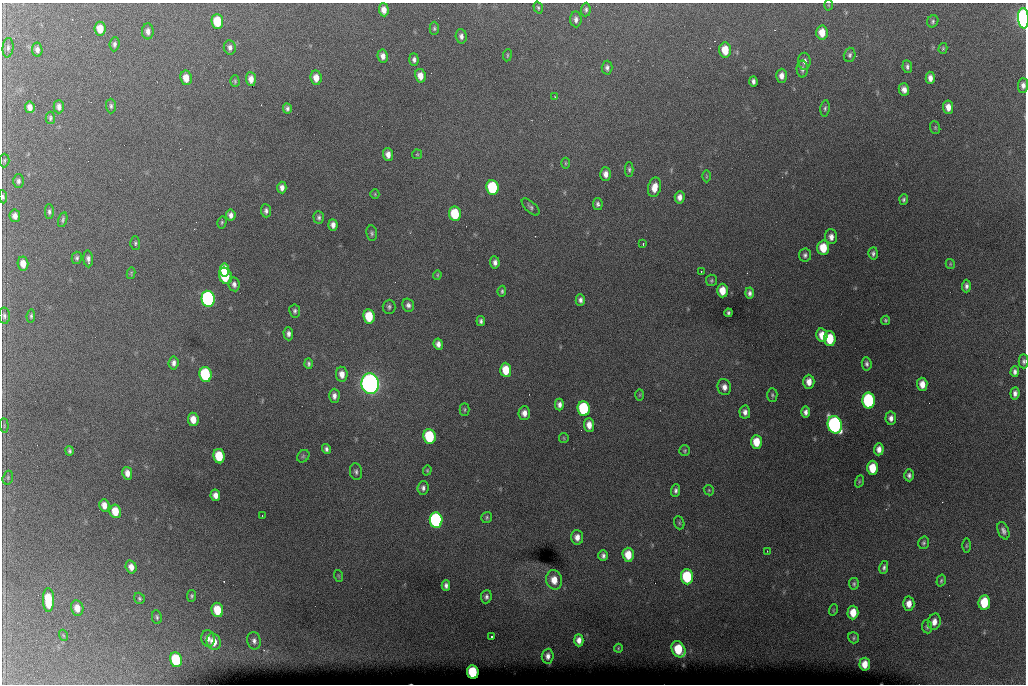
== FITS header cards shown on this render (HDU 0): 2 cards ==
NAXIS1  =                 1024 /fastest changing axis
NAXIS2  =                  682 /next to fastest changing axis

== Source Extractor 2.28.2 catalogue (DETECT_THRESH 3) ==
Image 1024 x 682 px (HDU 0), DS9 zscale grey, 1 PNG px = 1 image px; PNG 1028 x 686 px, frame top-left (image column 1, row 682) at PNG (2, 3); each listed source drawn as its Kron ellipse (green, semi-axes under 4 px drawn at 4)
Background 6360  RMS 52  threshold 156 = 3 sigma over >= 5 px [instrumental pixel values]
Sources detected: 205; all 205 listed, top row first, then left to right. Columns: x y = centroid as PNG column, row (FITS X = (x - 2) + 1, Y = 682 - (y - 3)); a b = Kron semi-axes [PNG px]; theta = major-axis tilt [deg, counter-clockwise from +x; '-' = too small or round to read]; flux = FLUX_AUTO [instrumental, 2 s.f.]
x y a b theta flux
828 5 5 3 - 3.3e+03
538 7 6 4 -72 5.7e+03
384 10 6 5 - 2.6e+04
586 10 7 5 85 8.3e+03
1023 18 10 5 -86 1.6e+06
576 19 8 5 -86 1.3e+04
217 21 7 6 - 1.3e+05
933 21 6 5 - 7.0e+03
434 28 6 4 -90 6.5e+03
100 29 7 5 -82 5.3e+04
148 31 8 6 -88 1.7e+04
822 32 7 5 -87 4.7e+04
461 36 7 5 -86 1.4e+04
114 44 7 5 85 9.8e+03
230 47 7 6 - 1.3e+04
8 48 10 5 85 1.0e+04
943 48 5 4 - 4.6e+03
37 50 7 5 -81 1.4e+04
725 50 7 6 - 6.9e+04
507 55 6 3 82 3.9e+03
850 55 7 5 74 9.1e+03
383 56 6 5 - 1.9e+04
414 59 6 4 -86 1.1e+04
804 61 8 6 -88 1.5e+04
907 67 6 5 - 1.0e+04
607 68 7 5 87 1.1e+04
802 69 8 5 -90 1.1e+04
420 76 7 5 -78 3.2e+04
782 76 7 5 89 2.0e+04
186 78 7 6 - 4.0e+04
316 78 7 5 -84 3.6e+04
930 78 6 4 -88 2.0e+04
251 79 7 5 -85 2.0e+04
235 81 5 4 - 5.4e+03
753 81 5 4 - 1.0e+04
1023 85 7 5 89 1.5e+04
904 89 6 5 - 1.9e+04
555 97 3 3 - 2.5e+03
111 106 7 5 -89 8.0e+03
30 107 6 5 - 2.0e+04
59 107 7 5 -88 1.5e+04
948 107 7 5 -83 2.8e+04
287 108 5 4 - 8.8e+03
825 108 8 4 84 7.4e+03
50 118 6 4 -87 6.5e+03
935 128 6 5 - 5.0e+03
388 154 6 5 - 2.3e+04
417 154 5 4 - 3.9e+03
4 160 7 5 88 5.5e+03
565 163 5 3 - 3.7e+03
629 169 7 4 -89 6.9e+03
606 174 7 5 -88 2.0e+04
706 176 6 4 90 4.7e+03
18 181 7 5 89 9.7e+03
492 187 7 6 - 2.8e+05
655 187 10 6 78 4.2e+04
282 188 6 4 -87 1.6e+04
375 194 5 4 - 3.7e+03
3 197 6 4 -84 5.8e+03
680 197 6 5 - 1.9e+04
904 200 5 4 - 7.4e+03
598 204 6 5 - 9.5e+03
531 207 11 5 -44 9.8e+03
266 211 7 5 -85 1.1e+04
49 212 7 4 -88 8.6e+03
455 214 7 6 - 1.5e+05
231 215 5 4 - 1.6e+04
15 216 6 5 - 1.9e+04
319 217 6 5 - 8.4e+03
63 220 8 4 74 7.3e+03
222 222 6 4 76 5.1e+03
333 225 6 4 -86 1.8e+04
372 233 8 5 -83 7.6e+03
831 237 7 6 - 2.0e+04
135 243 7 5 -90 6.4e+03
643 244 4 3 - 4.4e+03
823 248 7 6 - 7.6e+04
873 253 6 5 - 8.9e+03
805 255 6 6 - 1.0e+04
77 258 6 5 - 7.8e+03
88 259 8 5 -84 1.3e+04
495 262 6 5 - 1.3e+04
23 264 7 5 -82 3.5e+04
950 264 5 4 - 4.2e+03
225 270 6 4 -82 8.9e+04
701 271 3 2 - 4.9e+03
131 273 6 4 77 4.8e+03
437 275 4 4 - 3.9e+03
225 276 8 6 -72 1.9e+05
711 280 6 5 - 6.0e+03
234 284 7 5 -80 1.3e+04
966 286 6 4 88 1.1e+04
502 291 5 3 - 5.9e+03
722 291 7 5 88 4.9e+04
749 293 5 4 - 1.1e+04
208 299 8 6 -82 1.1e+06
580 300 6 4 -89 1.1e+04
408 305 7 5 -73 1.2e+04
389 307 7 6 - 8.5e+03
295 311 6 5 - 8.9e+03
728 313 4 3 - 6.6e+03
4 316 8 5 -87 9.3e+03
31 316 6 4 83 6.6e+03
369 316 7 5 -84 1.1e+05
885 320 4 4 - 6.0e+03
481 321 5 3 - 8.2e+03
288 334 6 5 - 1.3e+04
822 335 7 5 -79 4.1e+04
830 339 7 6 - 1.1e+05
438 344 6 4 -81 1.7e+04
1024 361 7 5 -90 9.0e+03
173 363 6 5 - 1.4e+04
309 364 5 4 - 7.7e+03
867 364 7 5 -82 1.0e+04
506 370 7 5 -85 7.4e+04
1015 372 5 4 - 1.1e+04
205 374 7 6 - 3.3e+05
342 374 7 5 -82 2.9e+04
809 382 7 5 -89 2.8e+04
370 384 10 8 -80 2.8e+06
922 384 6 5 - 3.3e+04
724 387 8 6 -71 2.1e+04
1015 393 6 4 83 1.4e+04
640 395 6 4 88 3.5e+03
772 395 7 5 -88 6.6e+03
334 396 7 5 89 1.6e+04
869 401 8 6 -86 4.8e+05
559 405 6 4 -90 1.4e+04
584 408 7 6 - 3.1e+05
465 409 6 5 - 5.6e+03
745 412 6 5 - 1.6e+04
805 412 5 4 - 1.3e+04
524 413 7 6 - 2.3e+04
891 418 6 5 - 1.6e+04
193 419 7 5 -83 4.2e+04
589 425 7 5 -86 2.9e+04
835 425 9 7 -76 1.3e+06
4 426 7 3 -86 4.2e+03
429 436 7 6 - 2.6e+05
564 438 5 4 - 4.0e+03
756 442 7 5 -89 6.1e+04
326 449 5 4 - 9.2e+03
879 449 6 4 85 2.1e+04
69 451 5 3 - 7.1e+03
685 451 5 5 - 5.2e+03
219 456 7 5 -81 1.2e+05
303 456 7 5 45 7.3e+03
872 468 7 5 90 7.6e+04
427 470 5 4 - 4.2e+03
356 472 8 6 -79 9.8e+03
127 473 6 5 - 2.3e+04
909 475 6 4 -88 1.1e+04
8 478 7 5 73 6.6e+03
859 481 6 4 72 4.6e+03
423 488 7 5 86 1.1e+04
676 490 6 4 89 9.5e+03
709 490 5 4 - 4.2e+03
215 495 6 5 - 2.3e+04
104 505 6 5 - 2.7e+04
115 511 7 5 -81 6.5e+04
262 516 2 2 - 2.5e+03
487 517 6 5 - 6.3e+03
436 520 8 6 -83 8.5e+05
679 523 7 5 -70 5.6e+03
1003 531 9 5 -69 1.3e+04
577 537 7 6 - 2.4e+04
924 543 6 5 - 7.0e+03
966 546 7 3 89 4.6e+03
767 551 2 2 - 2.4e+03
628 555 7 5 -87 6.0e+04
603 556 5 4 - 1.1e+04
131 567 7 5 -74 2.6e+04
884 567 6 4 79 9.1e+03
339 576 6 3 -71 3.4e+03
687 577 7 6 - 2.4e+05
554 580 9 8 - 4.5e+04
941 581 6 4 73 5.8e+03
854 584 6 5 - 6.4e+03
446 585 5 4 - 1.1e+04
191 596 6 4 82 6.0e+03
486 597 6 5 - 1.1e+04
139 598 6 5 - 6.4e+03
48 600 12 5 -89 1.2e+05
984 602 7 5 84 1.3e+05
909 604 7 5 87 2.8e+04
77 608 7 6 - 3.2e+04
217 610 7 5 -79 9.0e+04
833 610 6 3 71 2.8e+03
853 612 7 5 88 5.2e+04
157 617 7 5 -80 6.3e+03
934 622 8 6 75 2.5e+04
927 627 7 5 -84 7.5e+03
63 635 5 3 - 3.4e+03
491 637 3 2 - 7.0e+03
208 638 8 6 -80 1.9e+04
854 638 6 5 - 6.1e+03
579 640 6 4 -88 2.0e+04
254 641 9 6 -78 1.4e+04
214 642 8 7 - 4.4e+04
618 648 4 4 - 3.5e+03
678 649 8 6 -60 1.3e+05
548 656 7 6 - 1.7e+04
176 660 7 6 - 2.5e+05
865 664 6 5 - 3.9e+04
473 672 7 5 -82 2.1e+05
At the frame edge (FLAGS 8, measured only in part): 4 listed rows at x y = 1023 18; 1023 85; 3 197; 1024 361

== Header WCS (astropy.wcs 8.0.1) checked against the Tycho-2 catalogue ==
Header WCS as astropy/WCSLIB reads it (CRVAL/CRPIX/CD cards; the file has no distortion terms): RA---TAN/DEC--TAN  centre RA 07:06:07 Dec +31:10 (106.53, +31.16 deg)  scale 1.43 arcsec/px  FOV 24.4' x 16.3'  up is -93 deg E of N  parity flipped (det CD > 0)
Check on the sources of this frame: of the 60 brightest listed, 9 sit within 2.1 arcsec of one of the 16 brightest Tycho-2 stars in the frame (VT <= 12.35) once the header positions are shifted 0.32 arcsec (0.32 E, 0.00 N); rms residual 0.82 arcsec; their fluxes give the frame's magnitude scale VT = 25.52 - 2.5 log10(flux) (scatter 0.29 mag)
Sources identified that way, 9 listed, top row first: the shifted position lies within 2.1 arcsec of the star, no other Tycho-2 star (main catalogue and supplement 1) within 4.2 arcsec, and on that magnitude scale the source's flux lands within +1.5 / -3 mag of the star's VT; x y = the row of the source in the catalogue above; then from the Tycho-2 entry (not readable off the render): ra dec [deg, ICRS J2000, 3 dp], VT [Tycho-2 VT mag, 2 dp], TYC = Tycho-2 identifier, HIP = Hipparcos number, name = IAU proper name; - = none
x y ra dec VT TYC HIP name
1023 18 106.369 +31.359 8.79 2438-636-1 - -
492 187 106.458 +31.151 12.35 2438-728-1 - -
205 374 106.551 +31.041 11.84 2438-663-1 - -
370 384 106.552 +31.106 9.20 2438-180-1 - -
869 401 106.550 +31.305 11.61 2438-184-1 - -
584 408 106.559 +31.192 11.79 2438-1039-1 - -
835 425 106.562 +31.292 10.01 2438-106-1 - -
436 520 106.614 +31.135 11.36 2438-550-1 - -
473 672 106.684 +31.152 11.76 2438-931-1 - -